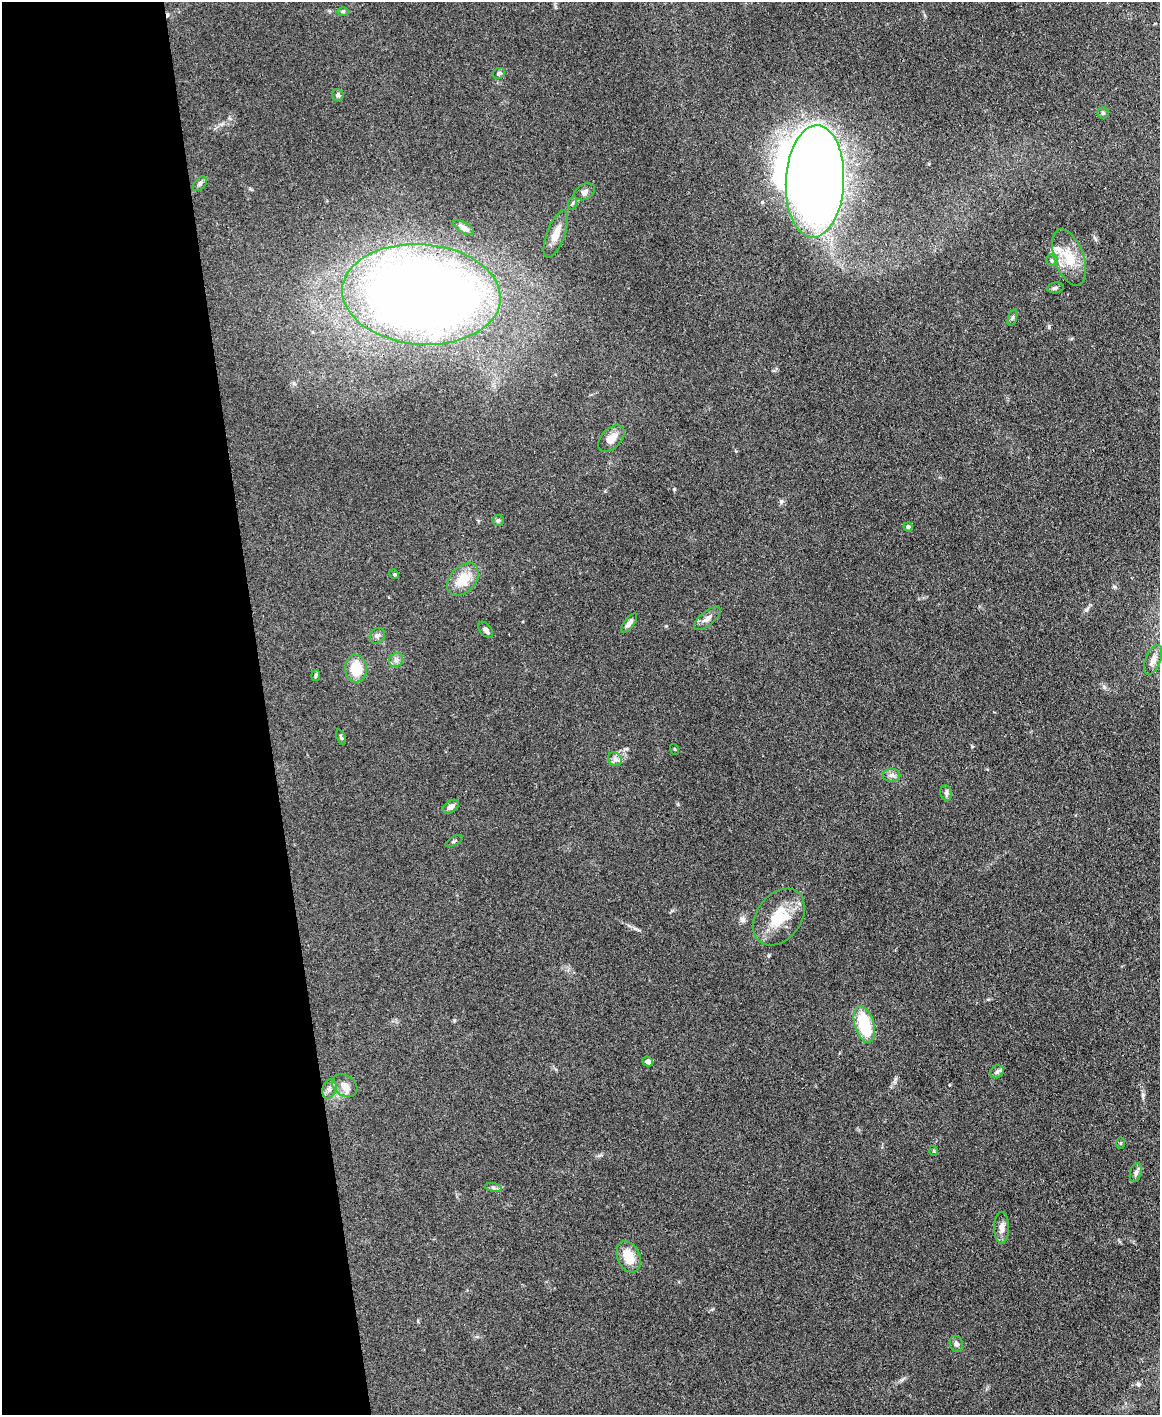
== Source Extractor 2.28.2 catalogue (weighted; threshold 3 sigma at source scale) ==
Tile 5 of 4 x 3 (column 1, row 2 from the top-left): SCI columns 1-1158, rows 1657-3069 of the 4631 x 4616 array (HDU 1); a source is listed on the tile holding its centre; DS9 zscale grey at full resolution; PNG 1162 x 1417 px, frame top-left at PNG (2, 2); each listed source drawn as its Kron ellipse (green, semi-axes under 4 px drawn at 4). Shown black and unused: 23% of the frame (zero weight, under 3 of 4 exposures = <1% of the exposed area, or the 3 px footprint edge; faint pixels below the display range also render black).
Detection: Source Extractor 2.28.2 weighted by HDU 2 'WHT'; one run over the whole footprint, this tile lists its part. Background 0.133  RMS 0.0076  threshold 0.0342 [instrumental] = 3 sigma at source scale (4.5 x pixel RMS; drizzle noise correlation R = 1.50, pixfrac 1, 0.05/0.05 arcsec/px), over >= 5 px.
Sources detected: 54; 3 inside a brighter object's white glare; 1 cosmic-ray / hot-pixel residue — neither listed nor drawn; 2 inside a brighter listed object's ellipse — not listed separately; the other 48 listed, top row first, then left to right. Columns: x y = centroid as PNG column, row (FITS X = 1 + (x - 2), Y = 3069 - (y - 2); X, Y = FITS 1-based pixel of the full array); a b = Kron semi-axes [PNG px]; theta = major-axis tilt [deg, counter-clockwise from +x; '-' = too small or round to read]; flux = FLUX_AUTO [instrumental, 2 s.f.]
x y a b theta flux
343 11 6 4 1 0.98
499 73 6 5 - 1.6
338 95 6 5 - 2
1103 113 5 5 - 1.3
815 181 56 29 87 980
200 184 8 5 46 2
584 192 11 7 28 3.1
573 203 7 4 70 1.3
464 228 12 5 -30 3.3
556 234 25 9 69 9.2
1069 258 29 14 -70 19
1052 260 6 6 - 1.3
1055 288 8 5 10 1.5
421 294 79 50 -4 1000
1012 318 8 3 71 1.2
611 438 16 9 46 8.4
498 521 6 5 - 1.2
908 527 4 4 - 2.1
394 574 5 4 - 0.83
463 579 18 13 47 17
707 618 16 7 39 4.4
629 623 11 5 52 3
486 630 9 5 -50 2.5
377 636 8 7 - 2.4
396 660 8 6 45 2.5
1153 660 15 7 68 5.3
356 669 14 11 -86 19
316 676 5 4 - 1.1
341 737 8 4 -70 1.4
674 749 5 3 - 0.68
615 759 7 6 - 2.7
891 775 9 6 1 2.6
946 793 7 6 - 1.8
451 807 9 5 37 3.5
454 841 9 3 30 1.1
779 917 31 22 53 27
864 1024 19 9 -74 38
648 1062 5 5 - 3.2
997 1072 7 6 - 2
345 1086 14 10 -33 6.9
329 1089 10 7 72 3.2
1120 1143 6 4 89 0.8
934 1151 5 3 - 0.65
1136 1172 9 6 72 2.6
493 1188 8 4 -9 1.6
1002 1228 16 7 -90 4.8
629 1257 16 11 -68 14
956 1344 8 6 -72 2.1
Overlapping masked pixels (flux is a lower limit): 1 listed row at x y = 421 294
Unlisted compact peaks at least as high as the median listed source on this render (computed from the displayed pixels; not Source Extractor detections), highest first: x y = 1086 610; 1049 327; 781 501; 674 489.